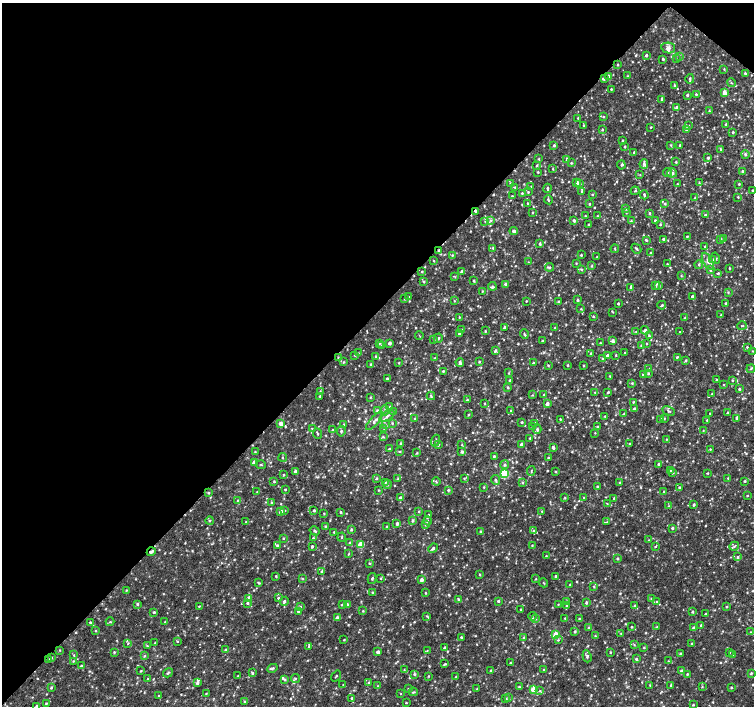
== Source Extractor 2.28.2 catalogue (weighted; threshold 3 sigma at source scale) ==
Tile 2 of 4 x 4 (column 2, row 1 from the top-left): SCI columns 1503-3005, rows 4388-5794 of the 6016 x 6028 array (HDU 1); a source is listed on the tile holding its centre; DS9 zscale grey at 2 x 2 block average (1 PNG px = mean of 2 x 2 image px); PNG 756 x 708 px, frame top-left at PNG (2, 3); each listed source drawn as its Kron ellipse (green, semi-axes under 4 px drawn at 4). Shown black and unused: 45% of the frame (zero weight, under 2 of 3 exposures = <1% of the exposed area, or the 3 px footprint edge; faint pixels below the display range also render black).
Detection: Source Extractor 2.28.2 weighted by HDU 2 'WHT'; one run over the whole footprint, this tile lists its part. Background 0.00558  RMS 0.003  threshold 0.0133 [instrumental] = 3 sigma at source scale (4.5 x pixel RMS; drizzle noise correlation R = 1.50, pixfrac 1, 0.0396/0.0396 arcsec/px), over >= 5 px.
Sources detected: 1007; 9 cosmic-ray / hot-pixel residue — neither listed nor drawn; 1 coinciding with a brighter row at this scale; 27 inside a brighter listed object's ellipse — not listed separately; of the other 970, all 500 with FLUX_AUTO >= 0.499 (the completeness limit of this list) listed and drawn (470 fainter detections not listed), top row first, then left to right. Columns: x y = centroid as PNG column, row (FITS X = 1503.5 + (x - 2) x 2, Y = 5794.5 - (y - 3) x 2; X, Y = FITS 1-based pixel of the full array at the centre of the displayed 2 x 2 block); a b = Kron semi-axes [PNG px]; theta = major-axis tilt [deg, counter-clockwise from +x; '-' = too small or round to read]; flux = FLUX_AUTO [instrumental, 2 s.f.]
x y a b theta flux
668 48 7 5 -13 2.7
646 55 3 2 - 1.5
680 56 3 3 - 0.59
663 59 2 2 - 1.2
676 59 2 2 - 0.53
618 65 2 2 - 0.62
724 69 3 3 - 0.57
745 73 3 2 - 1
627 76 3 3 - 0.71
609 77 3 3 - 5.2
604 78 4 3 - 0.98
690 79 5 3 - 1.2
731 83 4 2 - 0.68
675 86 3 3 - 0.52
611 89 2 2 - 0.74
724 93 3 3 - 6.5
696 94 4 3 - 0.75
687 95 3 3 - 1
662 99 3 2 - 1.5
677 108 3 3 - 2.2
709 111 3 3 - 0.51
603 117 3 2 - 0.6
578 118 2 2 - 0.55
726 124 3 2 - 0.7
583 125 2 2 - 0.53
689 126 3 3 - 0.64
651 127 2 2 - 0.52
686 129 4 3 - 1.8
602 130 3 3 - 0.72
733 132 2 2 - 0.99
623 140 3 2 - 0.53
554 145 3 3 - 1
671 145 3 2 - 0.69
679 145 3 2 - 0.59
625 147 2 2 - 0.76
721 149 3 2 - 0.65
634 152 2 2 - 0.91
745 155 4 3 - 1.3
708 158 3 3 - 1.3
538 159 3 3 - 0.5
567 159 3 3 - 1.2
676 162 2 2 - 0.79
571 163 3 2 - 0.77
644 164 5 3 - 1.7
537 165 3 2 - 0.74
621 165 4 3 - 0.9
553 169 3 2 - 0.58
742 171 2 2 - 0.93
538 172 2 2 - 0.68
667 172 4 3 - 0.89
672 173 5 4 - 1.6
640 175 3 2 - 0.51
510 183 3 2 - 0.67
577 183 3 3 - 4.2
699 183 3 2 - 0.53
580 184 4 3 - 0.79
677 184 3 2 - 0.56
739 184 2 2 - 0.74
531 186 3 2 - 0.53
515 187 2 2 - 0.6
548 188 4 2 - 1.4
752 190 2 2 - 0.56
582 191 3 2 - 0.74
635 191 4 2 - 0.6
528 192 3 2 - 0.73
522 193 2 2 - 0.75
592 195 3 3 - 0.59
644 195 4 2 - 1.1
512 196 2 2 - 0.56
738 197 2 2 - 0.6
695 198 3 3 - 1.1
548 200 4 2 - 0.9
528 203 2 2 - 0.53
589 204 3 2 - 0.7
665 204 3 3 - 0.82
626 209 3 3 - 0.93
475 211 2 2 - 1
532 212 2 2 - 0.62
626 212 3 3 - 0.76
650 213 3 2 - 0.86
705 215 3 3 - 1.2
585 216 2 2 - 0.5
597 216 2 2 - 0.56
491 220 3 3 - 0.98
655 220 2 2 - 0.64
485 221 4 2 - 0.52
574 221 2 2 - 1.7
631 221 3 2 - 0.66
589 224 2 2 - 0.58
660 225 3 2 - 0.74
514 231 4 3 - 1.7
687 236 2 2 - 0.55
663 239 2 2 - 1.5
720 239 4 3 - 1.1
723 239 3 3 - 0.82
646 240 4 3 - 0.73
540 244 3 2 - 1.2
705 246 3 2 - 0.71
493 248 3 3 - 0.73
615 249 4 2 - 0.55
636 249 5 3 - 1
439 250 2 2 - 1.2
651 253 3 2 - 0.81
452 255 3 3 - 0.62
581 255 2 2 - 0.92
597 257 2 2 - 0.5
715 258 6 3 -77 1.1
713 260 3 3 - 0.89
434 261 2 2 - 0.55
708 261 9 4 -60 3.1
528 262 3 3 - 0.54
576 263 3 2 - 0.56
667 264 2 2 - 0.53
699 265 4 2 - 0.81
591 266 3 3 - 0.8
550 267 4 3 - 0.82
729 268 2 2 - 0.67
581 269 3 3 - 0.74
710 270 3 3 - 0.88
422 271 2 2 - 0.67
461 271 3 3 - 0.88
718 273 3 2 - 0.89
681 276 3 3 - 0.57
455 277 3 3 - 0.61
424 281 3 3 - 0.72
474 281 3 2 - 0.93
506 284 3 3 - 2.1
659 285 4 3 - 0.82
492 286 4 3 - 1.2
656 286 3 3 - 0.66
630 288 3 3 - 0.77
482 291 3 2 - 0.53
728 292 3 3 - 0.72
408 297 3 3 - 0.71
692 297 3 2 - 2.5
404 299 3 3 - 0.58
578 300 2 2 - 1.1
454 301 3 2 - 0.5
526 301 2 2 - 0.6
559 301 3 2 - 0.7
618 303 2 2 - 0.81
725 303 2 2 - 0.87
662 305 4 3 - 0.91
581 309 3 3 - 0.62
613 312 3 3 - 0.52
721 315 3 2 - 0.5
459 317 3 2 - 0.7
593 317 3 3 - 0.73
685 318 2 2 - 0.66
742 326 5 2 - 0.56
504 328 4 3 - 1.1
555 328 3 2 - 0.69
461 330 3 3 - 1.1
645 330 4 3 - 2
485 331 3 2 - 0.65
636 331 3 3 - 0.56
680 332 2 2 - 0.69
459 334 4 3 - 1
524 334 5 3 - 1.1
419 336 4 2 - 0.55
649 336 3 3 - 0.91
438 338 5 3 - 1
434 340 3 2 - 0.59
542 341 3 2 - 0.65
613 341 3 2 - 2.2
379 343 4 3 - 1.1
390 343 2 2 - 2.8
600 343 3 3 - 0.74
646 344 2 2 - 0.57
641 345 3 3 - 0.67
381 346 3 3 - 0.51
747 347 3 3 - 0.79
495 350 4 3 - 1.2
753 351 3 2 - 0.5
359 353 3 3 - 0.54
625 353 2 2 - 0.61
591 354 3 2 - 1.4
355 355 3 3 - 0.73
616 355 2 2 - 0.72
376 356 2 2 - 0.68
607 356 3 3 - 2.5
677 357 3 2 - 0.8
338 358 3 2 - 0.63
435 358 3 3 - 0.65
602 358 4 3 - 0.7
686 360 3 3 - 0.85
344 362 4 3 - 0.82
460 362 4 3 - 2.1
479 362 2 2 - 0.66
399 363 2 2 - 0.56
533 363 3 2 - 0.88
371 364 3 2 - 0.78
548 365 3 2 - 0.74
568 365 2 2 - 0.84
584 366 3 2 - 0.65
649 368 3 3 - 0.69
751 369 4 2 - 0.73
443 371 2 2 - 0.91
508 373 3 2 - 0.53
648 373 3 3 - 0.83
643 374 3 3 - 0.83
610 376 2 2 - 0.6
387 378 2 2 - 0.73
509 380 2 2 - 0.64
716 380 3 2 - 0.8
732 380 3 2 - 0.74
632 383 3 3 - 0.81
724 385 3 2 - 0.56
508 387 3 3 - 0.87
739 389 2 2 - 1.4
320 391 3 3 - 0.59
595 392 3 2 - 0.54
608 392 3 2 - 0.81
712 394 3 2 - 0.56
532 395 3 2 - 0.54
544 395 3 2 - 0.74
320 396 2 2 - 0.77
431 396 4 3 - 0.86
370 397 3 2 - 0.59
467 400 3 3 - 0.72
633 402 3 3 - 0.78
485 403 3 2 - 0.5
547 404 3 2 - 3.6
390 407 3 3 - 0.78
634 409 3 2 - 1.3
511 410 3 2 - 0.5
378 411 4 3 - 1.3
385 411 5 3 - 1.3
394 411 3 2 - 0.58
668 411 6 3 -28 1.3
710 413 3 2 - 0.51
727 413 3 2 - 0.65
468 414 3 2 - 0.63
623 414 3 2 - 0.69
387 416 8 4 33 2.3
605 416 3 3 - 0.84
664 418 3 3 - 0.69
415 419 3 2 - 0.62
560 419 2 2 - 0.55
737 419 4 3 - 1.4
661 420 3 3 - 1
707 420 3 2 - 0.83
374 421 11 4 47 2.5
522 422 2 2 - 0.82
281 423 3 2 - 5.9
392 423 3 2 - 0.59
535 423 3 2 - 1
344 424 3 2 - 0.77
385 425 4 3 - 0.82
598 426 3 2 - 0.56
532 427 2 2 - 0.73
384 428 3 2 - 0.54
312 429 3 2 - 0.56
537 429 4 3 - 1.3
332 430 2 2 - 0.56
703 430 3 2 - 0.52
341 431 5 4 - 1.3
317 433 5 2 - 0.97
595 433 3 3 - 0.52
383 437 3 3 - 0.77
530 438 2 2 - 0.71
666 439 3 3 - 0.58
435 441 6 2 69 0.68
401 443 3 3 - 0.84
439 444 4 2 - 0.63
630 444 3 3 - 0.67
462 445 3 3 - 0.76
521 445 3 2 - 3.5
553 448 3 2 - 2.1
389 449 2 2 - 1.5
710 449 3 2 - 0.63
400 451 3 2 - 0.75
255 452 2 2 - 0.55
462 452 3 3 - 1.5
417 453 3 3 - 0.74
494 456 2 2 - 0.86
283 457 4 2 - 0.59
548 458 2 2 - 0.65
254 462 3 3 - 5.5
659 464 3 3 - 0.99
261 465 5 2 - 0.55
505 465 4 3 - 1.4
531 471 5 2 - 0.68
555 471 3 2 - 0.55
671 471 3 2 - 0.67
295 472 4 3 - 2.2
673 472 3 3 - 0.59
504 473 3 3 - 36
707 473 3 2 - 0.55
284 475 3 2 - 0.77
377 478 3 2 - 0.82
464 478 3 3 - 0.61
728 478 3 2 - 0.54
398 479 3 3 - 0.53
495 480 5 3 - 1.2
274 481 3 2 - 0.68
436 481 4 3 - 0.83
745 481 3 2 - 0.79
385 482 3 3 - 0.7
619 482 2 2 - 0.52
522 483 3 3 - 0.71
387 484 4 3 - 0.83
597 486 2 2 - 0.88
484 487 2 2 - 0.67
679 487 3 3 - 1.1
285 489 2 2 - 0.64
379 490 3 3 - 0.53
448 490 3 3 - 0.9
257 492 3 2 - 0.68
664 492 2 2 - 0.62
208 493 3 3 - 0.68
747 496 3 2 - 0.64
565 497 3 3 - 0.65
400 498 3 3 - 1.4
584 498 3 2 - 0.66
614 498 3 3 - 0.96
237 501 3 2 - 0.5
271 503 3 2 - 0.58
607 504 4 3 - 0.69
694 504 4 3 - 0.89
669 506 3 2 - 0.56
284 510 4 3 - 0.74
314 510 3 2 - 1
419 511 2 2 - 0.6
542 511 3 2 - 0.52
281 512 3 3 - 4.8
341 512 3 2 - 0.88
324 513 3 2 - 0.53
428 515 3 3 - 0.61
413 520 3 3 - 1.2
210 521 4 2 - 0.59
427 521 4 3 - 1.3
246 522 3 3 - 0.57
607 522 4 2 - 0.51
397 523 3 2 - 2
425 525 3 2 - 0.51
325 526 3 3 - 0.83
387 526 2 2 - 0.68
672 528 3 2 - 1.2
351 529 4 3 - 0.93
533 530 3 3 - 0.84
315 531 5 3 - 1.1
480 531 2 2 - 0.93
334 532 3 3 - 0.83
342 537 4 3 - 0.76
283 538 3 2 - 0.59
313 538 3 3 - 0.93
648 540 3 2 - 0.51
350 542 3 3 - 0.94
278 545 3 3 - 1.2
361 545 3 3 - 20
532 545 2 2 - 0.54
312 546 2 2 - 1.3
655 546 2 2 - 1.7
734 546 5 3 - 1
433 548 5 3 - 1.5
151 552 4 2 - 2
349 553 3 2 - 0.57
546 556 2 2 - 0.51
738 557 4 3 - 1
617 558 3 3 - 0.94
369 563 3 3 - 0.73
322 571 4 3 - 1.5
480 575 2 2 - 0.65
276 576 2 2 - 0.85
556 576 3 2 - 0.87
372 578 5 3 - 0.92
381 578 3 3 - 0.63
303 579 4 2 - 0.53
536 579 3 2 - 0.59
421 580 3 3 - 3
259 583 4 3 - 0.72
544 583 4 2 - 0.57
570 585 3 2 - 0.98
594 586 3 2 - 0.55
126 590 3 3 - 0.56
373 593 4 2 - 0.59
425 593 2 2 - 0.6
249 598 3 3 - 4.7
278 598 3 3 - 1.2
651 598 3 3 - 0.56
459 599 4 3 - 0.95
284 601 4 2 - 1.1
498 601 3 3 - 1.3
566 601 3 2 - 0.53
657 601 3 2 - 0.52
586 602 3 3 - 1.1
247 603 3 3 - 0.86
137 604 3 3 - 1.2
347 604 3 3 - 1.6
558 604 3 2 - 0.52
342 605 3 3 - 0.69
567 605 3 3 - 0.77
635 605 3 3 - 0.67
199 606 2 2 - 0.51
300 607 4 3 - 0.84
727 607 2 2 - 0.82
521 609 2 2 - 0.53
298 611 3 3 - 0.99
363 611 2 2 - 0.66
692 611 3 2 - 0.97
154 612 2 2 - 1.1
705 614 2 2 - 0.88
427 616 4 3 - 0.81
532 616 4 3 - 0.71
337 618 3 3 - 4.1
565 618 3 2 - 0.54
579 618 2 2 - 0.53
535 619 4 3 - 0.95
110 622 4 3 - 0.66
165 622 3 3 - 0.55
90 623 4 3 - 0.95
701 625 3 3 - 0.77
631 627 2 2 - 0.57
656 627 3 2 - 0.55
589 628 3 3 - 1
694 628 3 2 - 2
96 631 3 3 - 0.52
575 632 3 3 - 1
751 632 3 3 - 0.6
621 633 3 2 - 0.53
556 634 3 3 - 14
595 636 3 3 - 0.69
461 637 2 2 - 0.91
524 637 3 3 - 0.78
344 640 2 2 - 0.62
558 640 3 3 - 0.72
177 641 3 3 - 0.56
155 643 3 2 - 0.59
128 644 3 2 - 0.63
634 644 3 2 - 0.66
692 644 3 2 - 0.59
147 646 3 2 - 0.57
309 647 3 3 - 1.3
644 647 3 2 - 0.61
445 648 3 2 - 1.6
226 649 3 3 - 0.69
60 650 3 3 - 0.52
427 651 3 2 - 0.51
114 652 3 3 - 0.78
378 652 3 2 - 2.4
610 652 3 2 - 0.51
729 652 3 2 - 0.5
680 654 3 3 - 1.1
74 655 4 3 - 0.73
732 655 3 3 - 0.59
145 656 4 2 - 0.71
587 656 6 4 -71 1.3
52 658 3 2 - 0.61
636 659 4 3 - 1.3
49 660 4 3 - 1.1
73 661 3 3 - 0.7
668 661 3 2 - 0.52
510 663 2 2 - 0.64
445 664 4 2 - 0.84
81 666 3 3 - 0.87
272 668 5 3 - 1.3
404 670 3 3 - 0.51
491 670 2 2 - 0.66
544 670 3 3 - 0.65
141 671 3 2 - 0.71
681 671 3 3 - 1.3
168 673 5 2 - 0.86
252 673 3 3 - 1.1
751 673 3 3 - 0.8
414 674 3 3 - 0.96
687 674 3 2 - 0.77
238 676 2 2 - 0.71
336 676 6 2 54 0.63
428 676 3 2 - 0.58
456 677 3 2 - 0.97
295 678 5 3 - 1.1
148 679 3 3 - 0.6
285 680 3 3 - 0.99
197 683 4 3 - 1.6
369 683 3 3 - 1.1
343 685 3 2 - 0.58
650 685 3 3 - 0.52
671 685 3 2 - 0.87
378 686 3 3 - 0.67
702 686 3 3 - 0.51
51 687 4 3 - 0.88
519 687 4 3 - 0.83
731 687 3 3 - 0.71
408 689 3 2 - 0.59
477 689 3 2 - 0.54
533 689 3 3 - 22
540 691 3 2 - 0.64
413 692 4 2 - 0.71
206 693 3 3 - 0.69
401 694 2 2 - 0.61
159 696 3 3 - 0.55
352 698 3 2 - 1.3
509 698 4 3 - 0.89
506 699 3 3 - 0.63
245 701 3 3 - 1
46 703 3 2 - 0.59
406 703 2 2 - 0.54
693 705 3 2 - 0.73
37 706 3 3 - 1.8
Overlapping masked pixels (flux is a lower limit): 4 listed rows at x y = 475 211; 439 250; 151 552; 49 660
Isophote crosses this tile's border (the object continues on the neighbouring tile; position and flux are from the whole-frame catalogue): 3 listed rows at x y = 753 351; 751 632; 37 706
Diffuse or blended objects may show on this block-average render without a row.